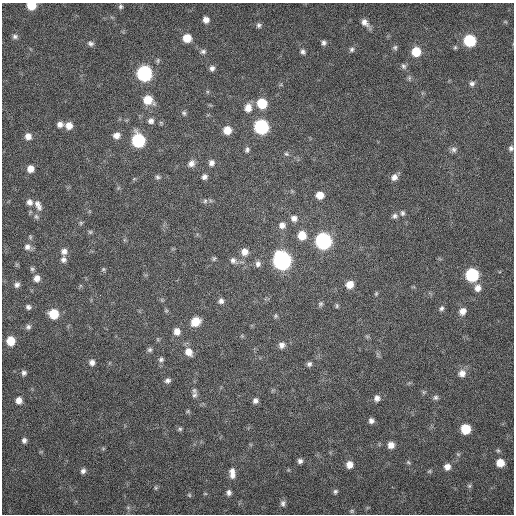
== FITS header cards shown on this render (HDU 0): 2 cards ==
NAXIS1  =                  512 / Axis length
NAXIS2  =                  512 / Axis length

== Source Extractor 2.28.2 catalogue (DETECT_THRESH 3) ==
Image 512 x 512 px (HDU 0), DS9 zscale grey, 1 PNG px = 1 image px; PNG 516 x 516 px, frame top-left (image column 1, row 512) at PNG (2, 3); no overlay
Background 96.9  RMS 6.7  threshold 20.1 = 3 sigma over >= 5 px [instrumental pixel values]
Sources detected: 126; all 126 listed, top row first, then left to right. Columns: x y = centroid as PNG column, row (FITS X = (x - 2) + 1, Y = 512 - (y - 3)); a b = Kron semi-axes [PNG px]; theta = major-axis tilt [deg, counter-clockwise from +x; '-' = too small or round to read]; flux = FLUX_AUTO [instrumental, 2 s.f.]
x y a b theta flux
31 5 7 6 - 9900
121 6 7 6 - 980
206 20 6 6 - 2800
505 22 6 3 17 500
365 23 12 6 -49 2900
259 25 6 6 - 1200
15 36 7 6 - 1300
187 38 7 7 - 7500
469 41 8 7 - 30000
91 43 7 6 - 1300
324 43 6 6 - 1300
395 47 7 6 - 960
455 47 6 5 - 670
352 49 6 6 - 1100
203 51 8 6 12 1200
303 52 7 6 - 1300
416 52 8 8 - 10000
403 66 8 6 -58 1200
212 68 7 6 - 1500
144 73 8 8 - 86000
472 84 8 7 - 1400
148 100 9 8 - 8500
262 103 8 8 - 15000
248 108 10 8 77 4100
184 113 6 6 - 920
151 121 7 7 - 1800
60 124 7 7 - 2200
69 126 8 8 - 3700
261 127 8 8 - 65000
227 130 7 7 - 5800
116 135 8 7 - 3000
28 136 8 7 - 2900
138 140 8 8 - 48000
511 148 7 6 - 1100
453 149 9 7 3 1500
247 150 7 5 69 1100
286 154 7 5 -21 780
191 163 9 7 47 2300
211 163 8 7 - 2000
30 169 7 7 - 3700
158 177 7 5 -9 950
204 177 6 5 - 1500
394 177 8 7 - 2500
320 195 7 6 - 5200
205 201 7 5 86 980
30 202 8 7 - 2200
38 205 14 7 -65 2700
402 213 7 6 - 1100
395 216 8 7 - 1400
36 217 8 6 -48 1200
294 218 8 8 - 2300
81 223 6 5 - 680
282 225 9 8 - 2600
90 232 6 6 - 710
302 235 8 8 - 7200
323 241 8 8 - 100000
27 247 9 9 - 2300
64 251 8 8 - 2300
245 252 8 8 - 3500
214 258 7 5 73 730
63 259 8 7 - 1700
282 260 9 8 - 180000
233 261 11 8 -40 1900
258 264 9 7 -89 1900
32 269 7 5 -2 820
103 269 6 4 21 620
472 275 8 8 - 44000
37 278 8 7 - 2900
349 284 8 7 - 4900
17 285 7 7 - 1600
478 288 9 8 - 2900
376 294 5 4 - 590
221 301 7 7 - 1700
320 304 8 6 64 970
337 306 6 4 89 670
28 307 7 6 - 1200
441 308 7 6 - 1100
166 311 6 5 - 590
462 311 9 8 - 3000
54 314 8 8 - 12000
276 316 6 5 - 690
196 321 9 7 35 7800
28 327 7 7 - 1300
177 331 8 7 - 3100
367 336 6 4 -18 650
11 341 8 7 - 8700
282 345 8 7 - 2000
150 350 6 6 - 990
188 352 10 8 -55 4200
161 359 7 6 - 1100
92 362 7 7 - 1900
309 364 6 5 - 1200
24 373 6 6 - 1300
462 373 9 8 - 3200
168 380 7 6 - 1400
194 395 9 7 59 1500
436 397 6 6 - 1100
377 398 7 7 - 2100
19 400 7 6 - 3100
255 401 6 6 - 1600
188 411 6 4 47 570
371 421 5 5 - 1600
180 429 6 5 - 800
466 429 7 7 - 13000
24 440 6 5 - 1400
391 445 7 7 - 3300
103 449 6 4 0 560
498 450 6 5 - 640
458 454 6 4 -18 580
300 461 6 6 - 1400
408 462 7 5 -19 660
500 463 7 7 - 6000
349 465 7 7 - 3600
447 467 7 7 - 2700
83 471 7 6 - 1500
429 471 6 5 - 630
232 473 14 7 -84 3400
469 486 6 5 - 790
156 488 5 5 - 620
335 492 6 5 - 930
229 493 8 7 - 1500
205 494 6 4 0 430
189 495 6 5 - 630
283 503 8 6 78 1400
128 507 7 4 -1 720
352 511 6 5 - 660
At the frame edge (FLAGS 8, measured only in part): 2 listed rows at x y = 31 5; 511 148